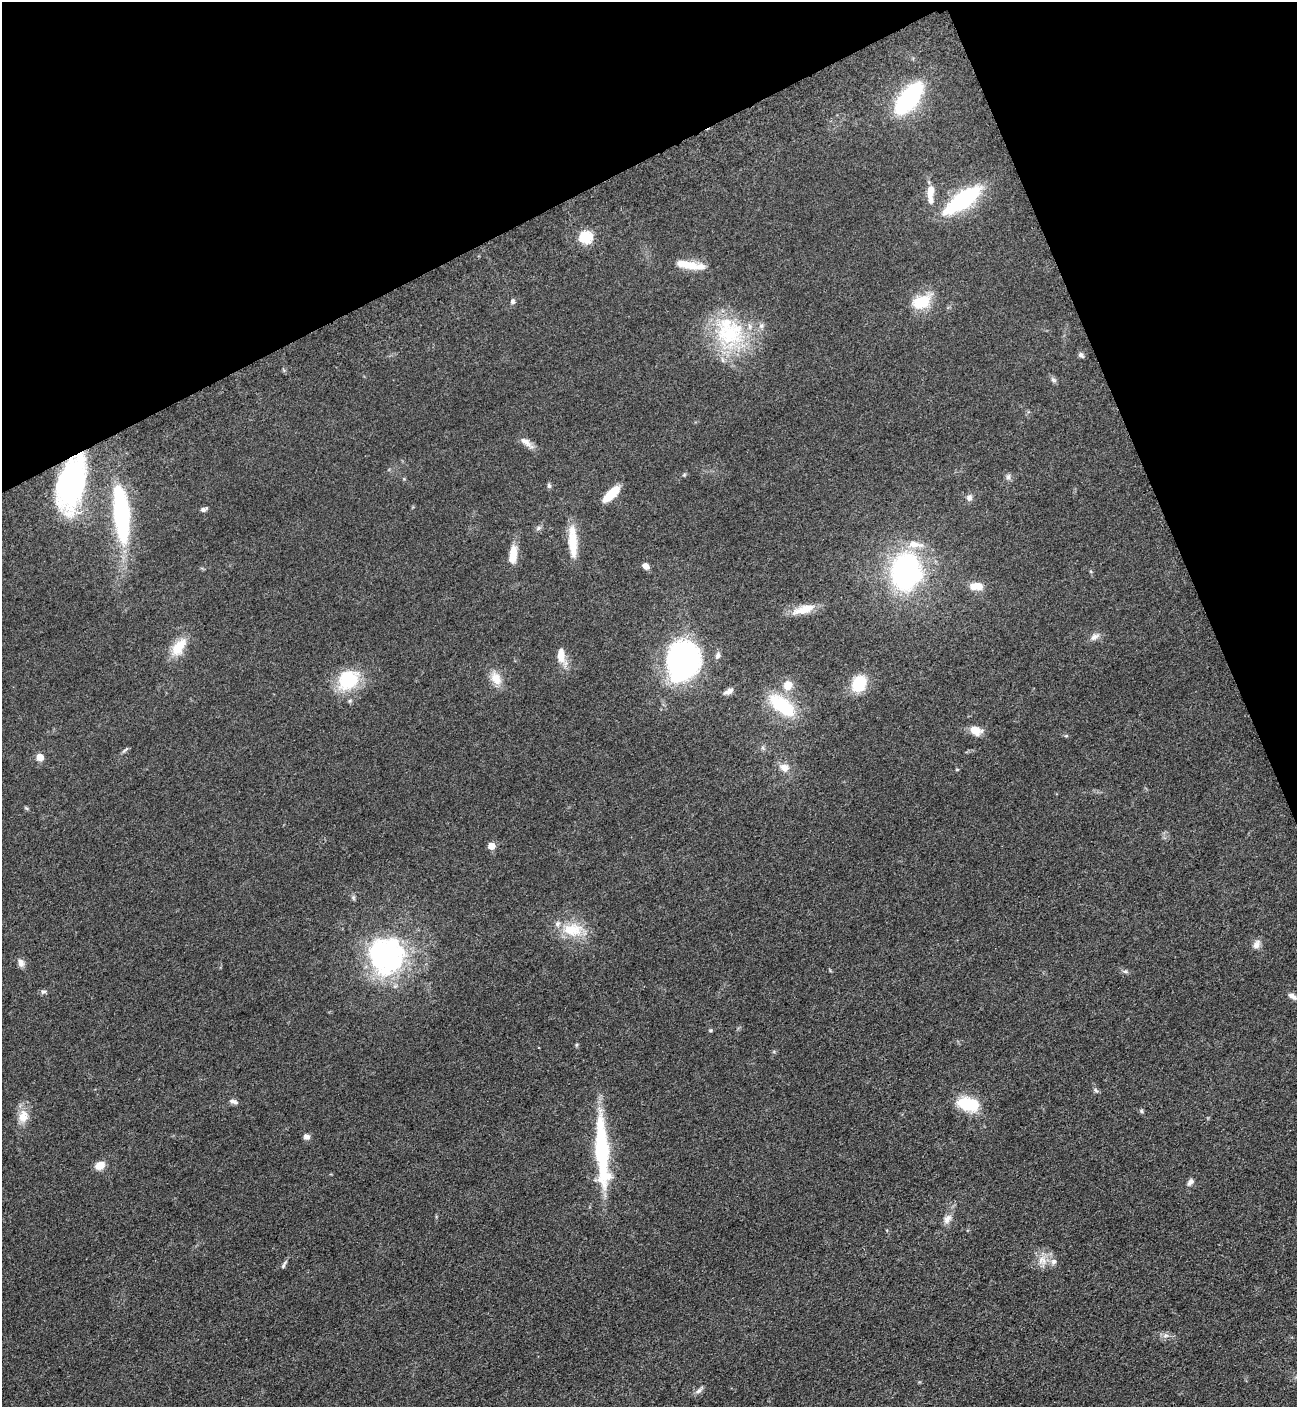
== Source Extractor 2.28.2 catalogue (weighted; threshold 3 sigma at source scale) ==
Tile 3 of 4 x 4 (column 3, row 1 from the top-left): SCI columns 2888-4182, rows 4280-5684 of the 5668 x 5702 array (HDU 1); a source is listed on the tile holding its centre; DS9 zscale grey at full resolution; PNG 1299 x 1409 px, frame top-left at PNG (2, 2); no overlay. Shown black and unused: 21% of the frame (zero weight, under 3 of 5 exposures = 4% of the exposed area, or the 3 px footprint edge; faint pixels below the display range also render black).
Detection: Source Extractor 2.28.2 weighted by HDU 2 'WHT'; one run over the whole footprint, this tile lists its part. Background 0.0524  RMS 0.006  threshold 0.0272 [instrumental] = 3 sigma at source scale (4.5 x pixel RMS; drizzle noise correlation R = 1.50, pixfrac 1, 0.05/0.05 arcsec/px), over >= 5 px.
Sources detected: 73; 4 inside a brighter object's white glare — not listed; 6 inside a brighter listed object's ellipse — not listed separately; the other 63 listed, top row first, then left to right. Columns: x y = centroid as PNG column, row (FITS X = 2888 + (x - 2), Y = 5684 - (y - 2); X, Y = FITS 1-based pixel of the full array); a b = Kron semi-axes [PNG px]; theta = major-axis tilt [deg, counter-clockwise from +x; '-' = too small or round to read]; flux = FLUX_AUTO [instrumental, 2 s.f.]
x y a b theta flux
909 99 32 15 52 67
930 191 16 9 82 6.9
963 200 36 14 36 64
585 237 6 6 - 53
687 265 29 9 -10 11
512 301 7 6 - 1.5
921 302 22 15 19 18
730 334 45 37 11 53
1081 355 8 5 -41 1.5
1053 380 9 5 -27 1.4
526 442 21 7 -38 4.4
1008 477 8 6 75 1.7
71 484 43 22 76 130
549 486 7 5 -75 1.2
611 494 20 7 44 14
969 498 9 7 82 2.4
204 509 10 5 22 1.5
121 511 48 15 -83 87
573 542 37 11 -85 15
513 554 23 9 84 9
646 566 8 6 -35 3.4
905 571 29 22 80 120
976 586 16 9 -2 7.4
803 609 32 10 16 9.6
1094 637 13 8 30 3.2
179 647 26 12 55 13
561 655 17 9 90 7.4
718 655 10 6 60 2
683 661 32 25 69 160
496 678 18 12 -61 8
348 680 29 22 37 28
859 684 14 12 57 23
788 685 10 10 - 7.3
729 691 13 6 30 3
782 705 35 16 -38 33
976 731 14 10 -19 7.1
1066 736 6 4 -17 0.7
125 749 11 4 38 1.1
40 757 7 7 - 5.3
784 768 11 9 -16 5.1
491 846 5 5 - 11
572 930 31 19 -3 18
1257 944 13 8 59 3.2
379 955 57 39 -83 84
21 963 11 8 -71 2.8
1125 971 7 4 -2 1.2
43 992 7 5 5 1.3
1292 996 12 6 -30 2.8
710 1030 5 4 - 0.77
1095 1090 8 5 -37 1.2
234 1102 13 5 -17 2.1
968 1104 24 13 -14 23
1141 1111 6 5 - 0.96
23 1116 18 12 80 7.9
306 1137 7 7 - 2.6
602 1149 81 15 -87 58
100 1165 10 8 25 6.6
1190 1182 11 6 52 2.1
947 1219 13 8 57 3.7
1042 1260 13 12 - 6.3
283 1266 8 5 71 1.2
1165 1336 8 6 -6 2.1
699 1391 12 6 38 2.2
Overlapping masked pixels (flux is a lower limit): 1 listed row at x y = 71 484